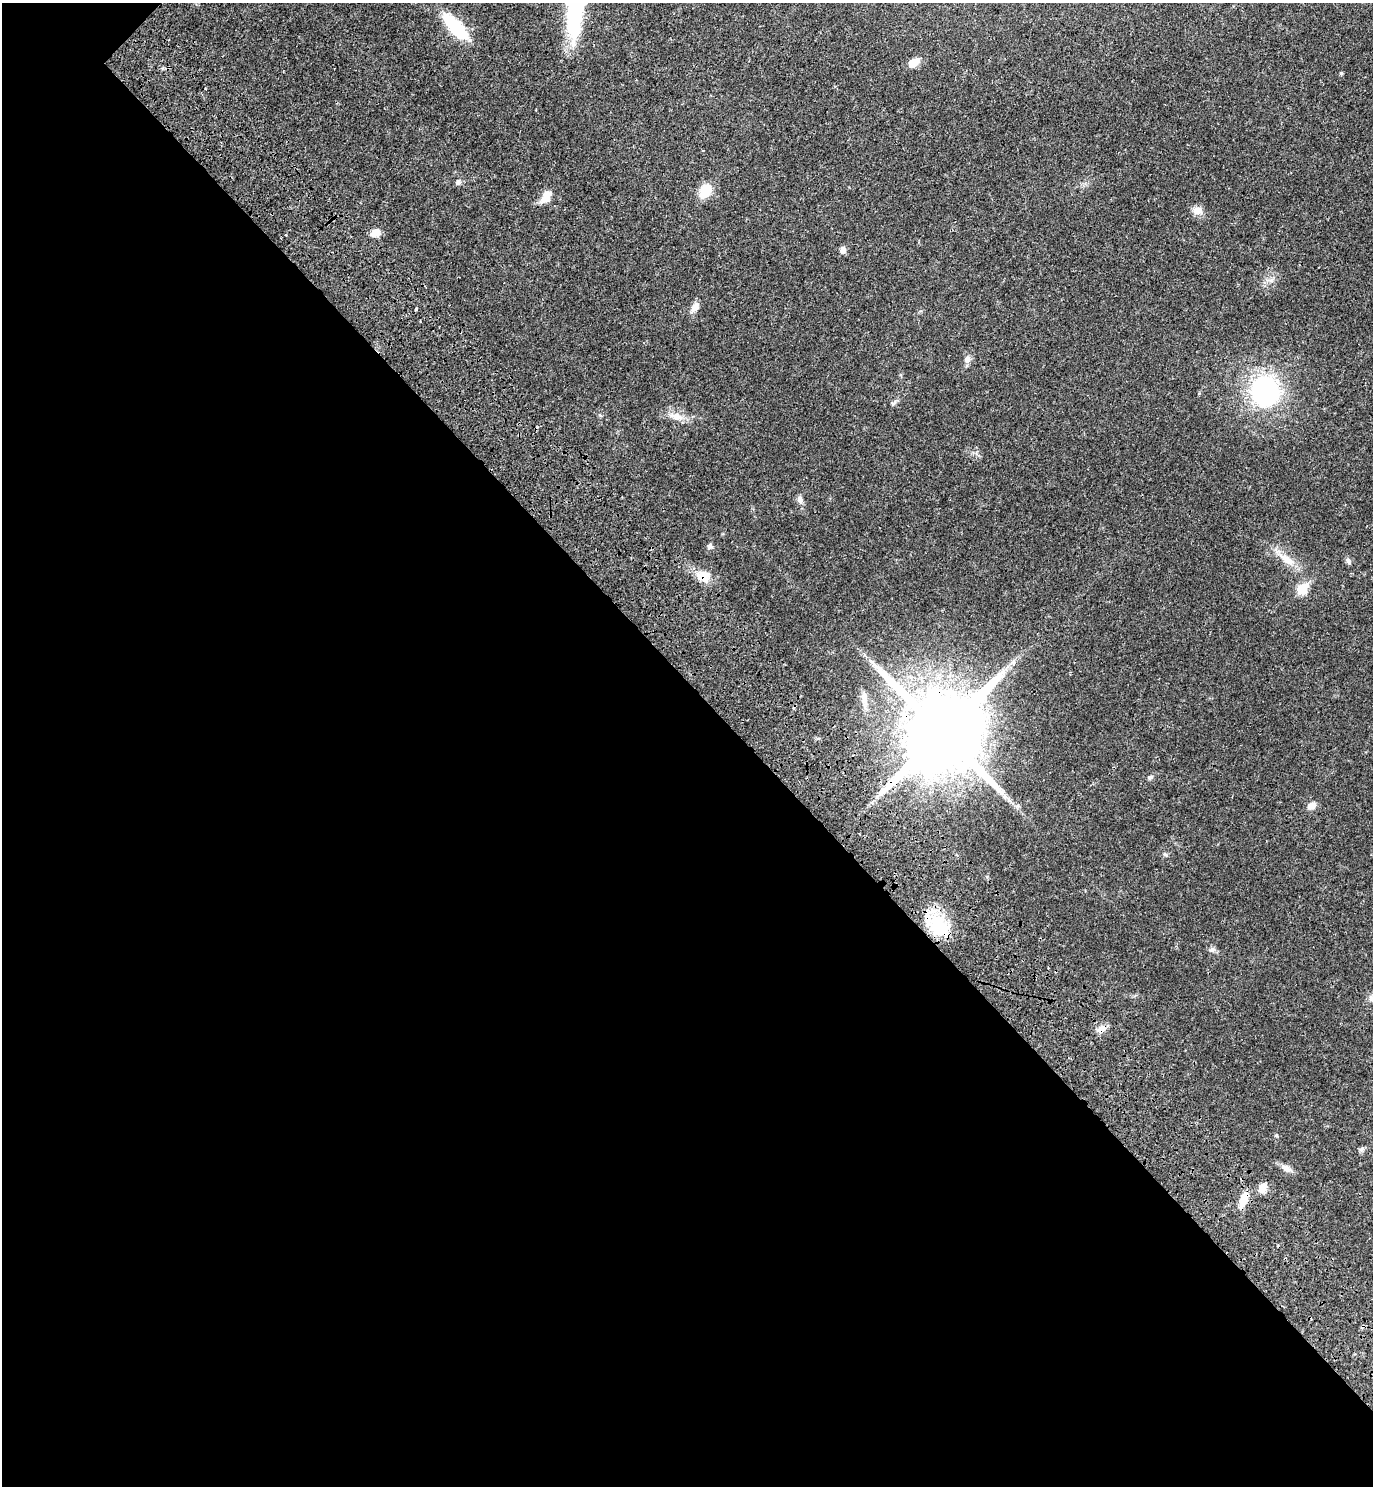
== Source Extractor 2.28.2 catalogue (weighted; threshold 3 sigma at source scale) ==
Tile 14 of 4 x 4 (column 2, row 4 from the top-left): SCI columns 1629-2999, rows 104-1587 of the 6140 x 6140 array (HDU 1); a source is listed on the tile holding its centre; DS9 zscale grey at full resolution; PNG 1375 x 1488 px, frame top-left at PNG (2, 3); no overlay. Shown black and unused: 54% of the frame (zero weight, under 3 of 4 exposures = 8% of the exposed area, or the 3 px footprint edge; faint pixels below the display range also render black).
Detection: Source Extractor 2.28.2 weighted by HDU 2 'WHT'; one run over the whole footprint, this tile lists its part. Background 0.0277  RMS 0.0029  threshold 0.0132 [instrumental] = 3 sigma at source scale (4.5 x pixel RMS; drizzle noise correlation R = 1.50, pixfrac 1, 0.05/0.05 arcsec/px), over >= 5 px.
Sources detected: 36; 1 inside a brighter object's white glare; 1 cosmic-ray / hot-pixel residue — not listed; the other 34 listed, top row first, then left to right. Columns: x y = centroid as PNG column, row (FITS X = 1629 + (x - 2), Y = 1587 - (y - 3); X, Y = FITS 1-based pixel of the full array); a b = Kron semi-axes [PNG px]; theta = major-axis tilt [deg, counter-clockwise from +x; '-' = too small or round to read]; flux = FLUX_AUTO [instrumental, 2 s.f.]
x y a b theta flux
455 27 27 10 -48 19
913 63 16 8 36 2.7
1341 73 4 4 - 0.35
458 182 7 6 - 0.83
705 191 12 9 60 7
546 197 16 9 58 3.2
1197 210 12 10 9 2.1
375 233 10 7 26 3
843 250 8 6 -86 1.3
695 307 16 8 55 1.8
416 309 3 3 - 1.9
967 359 10 8 70 1.4
901 375 6 3 -71 0.3
1265 391 26 24 -74 44
677 416 20 10 -15 3.2
800 500 10 8 -70 1.1
710 546 7 6 - 0.78
1287 559 26 9 -36 4.3
1348 561 9 5 -70 0.71
703 576 16 13 -6 4.1
1302 589 6 5 - 14
864 698 19 9 -81 2.5
942 733 23 23 - 4500
1150 777 8 6 20 0.63
1312 806 10 8 31 1.9
937 921 25 18 24 10
1212 949 7 6 - 0.76
1372 999 11 8 -52 1.3
1101 1029 12 8 38 1.9
1276 1135 5 4 - 0.3
1361 1149 8 4 44 0.59
1286 1168 15 8 -30 1.7
1262 1188 13 8 57 2.1
1244 1199 20 8 66 4.1
Overlapping masked pixels (flux is a lower limit): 5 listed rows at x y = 703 576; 942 733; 937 921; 1101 1029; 1244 1199
Isophote crosses this tile's border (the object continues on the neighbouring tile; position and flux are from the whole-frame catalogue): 1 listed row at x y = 1372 999
Unlisted compact peaks at least as high as the median listed source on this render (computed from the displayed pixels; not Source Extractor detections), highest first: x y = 893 403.